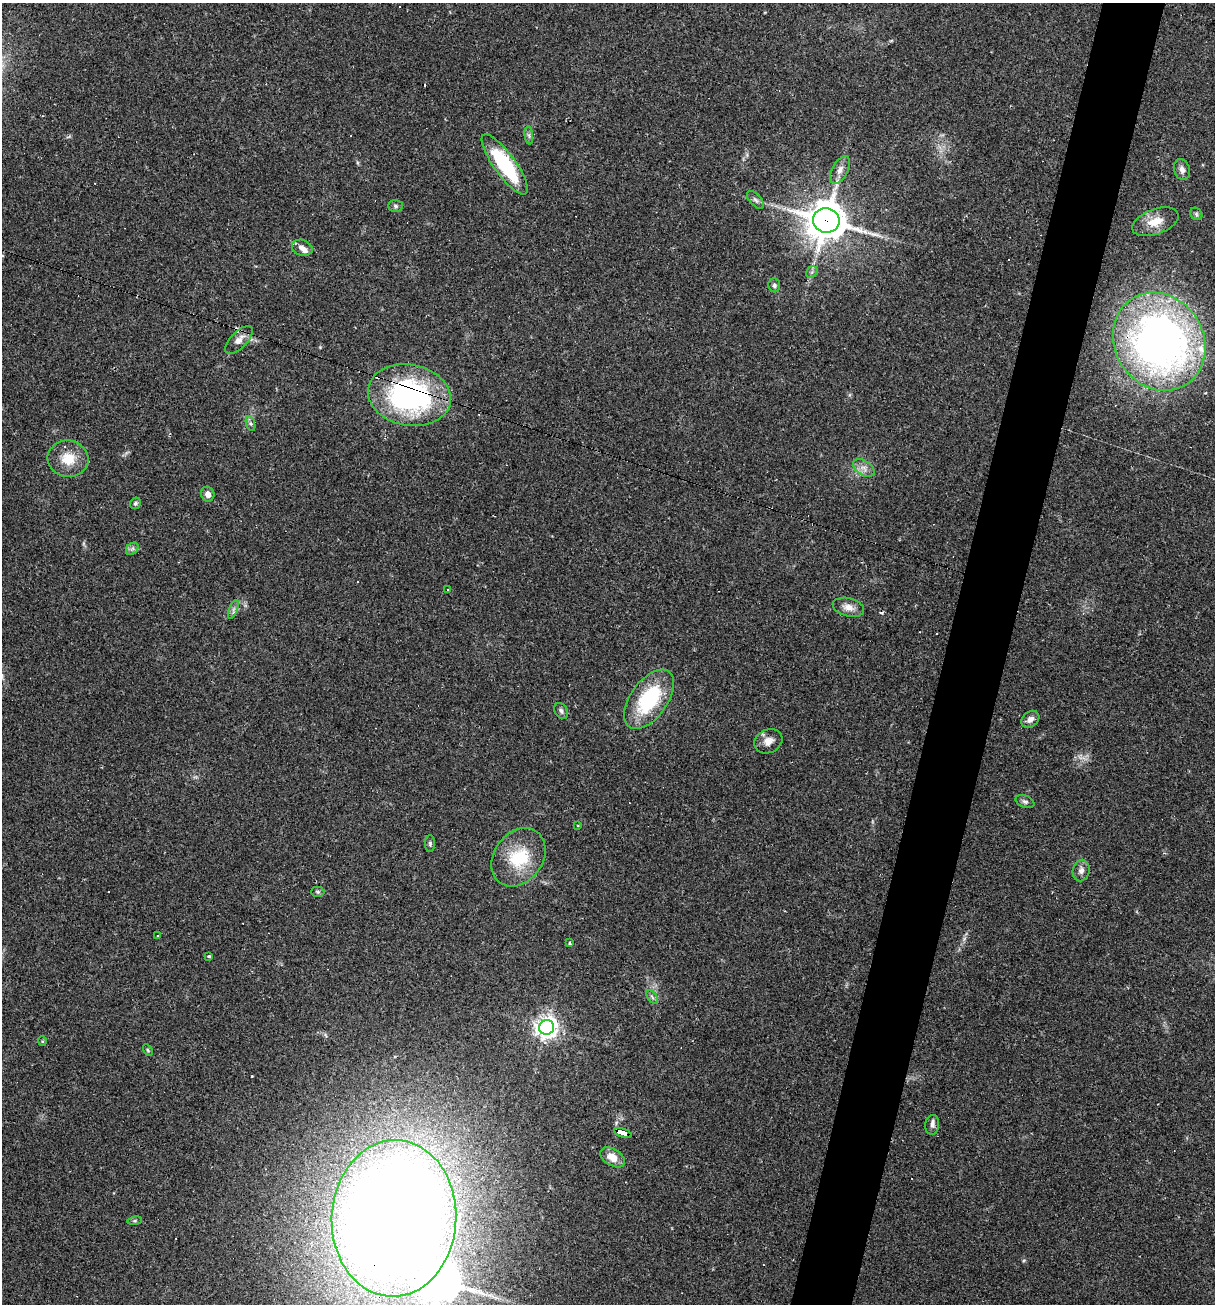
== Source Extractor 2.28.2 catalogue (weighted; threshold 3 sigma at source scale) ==
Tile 10 of 4 x 4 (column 2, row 3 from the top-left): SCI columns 1464-2676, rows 1303-2604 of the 5227 x 5208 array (HDU 1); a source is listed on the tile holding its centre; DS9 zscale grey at full resolution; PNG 1217 x 1306 px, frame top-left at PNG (2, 3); each listed source drawn as its Kron ellipse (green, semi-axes under 4 px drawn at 4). Shown black and unused: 5% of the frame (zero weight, under 2 of 3 exposures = <1% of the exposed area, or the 3 px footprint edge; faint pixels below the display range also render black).
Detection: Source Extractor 2.28.2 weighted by HDU 2 'WHT'; one run over the whole footprint, this tile lists its part. Background 0.0665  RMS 0.0055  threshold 0.0247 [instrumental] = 3 sigma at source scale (4.5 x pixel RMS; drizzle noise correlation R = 1.50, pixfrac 1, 0.05/0.05 arcsec/px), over >= 5 px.
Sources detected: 62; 1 inside a brighter object's white glare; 12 cosmic-ray / hot-pixel residue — neither listed nor drawn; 3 inside a brighter listed object's ellipse — not listed separately; the other 46 listed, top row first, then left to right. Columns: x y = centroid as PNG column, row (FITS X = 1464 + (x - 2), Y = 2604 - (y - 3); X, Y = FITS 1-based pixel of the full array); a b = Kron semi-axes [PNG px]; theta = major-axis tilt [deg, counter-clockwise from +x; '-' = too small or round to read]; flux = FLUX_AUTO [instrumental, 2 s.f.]
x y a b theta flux
529 135 9 4 -84 1.1
505 164 36 11 -54 44
1182 169 11 7 -74 2.8
840 170 15 8 62 3.8
755 200 11 5 -48 1.8
396 206 7 6 - 1.3
1196 214 7 5 -49 0.98
826 220 13 12 - 1500
1155 222 24 12 20 9.1
302 248 10 7 -19 3.2
812 272 6 5 - 1.1
774 285 7 6 - 1.5
239 340 18 8 45 4.3
1159 342 51 44 -58 320
409 395 42 30 -11 120
251 424 8 4 -71 1.1
68 459 20 18 -8 12
864 468 12 7 -32 3.3
208 494 7 6 - 2.7
135 503 6 5 - 1.2
132 549 7 5 44 1.3
447 590 3 2 - 0.55
848 607 16 9 -15 4.4
233 609 10 3 69 1.2
649 699 34 18 54 41
561 711 8 6 -60 1.5
1030 719 10 7 40 2.8
768 741 14 11 25 4.6
1025 802 10 6 -20 1.4
578 826 4 3 - 0.37
430 843 8 5 -89 1.2
518 857 31 24 53 25
1081 871 11 8 78 2.9
318 892 6 5 - 0.84
157 936 3 2 - 0.53
569 943 3 3 - 0.6
209 956 3 3 - 0.79
652 997 8 4 -53 1.2
547 1027 7 7 - 410
42 1041 5 4 - 0.64
148 1050 6 4 -60 0.72
932 1125 10 7 84 2.2
623 1133 9 4 -18 81
613 1157 13 8 -32 6.6
394 1218 78 62 87 1700
135 1221 7 3 8 0.74
Overlapping masked pixels (flux is a lower limit): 5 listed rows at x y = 826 220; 1159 342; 409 395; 623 1133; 394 1218
Isophote crosses this tile's border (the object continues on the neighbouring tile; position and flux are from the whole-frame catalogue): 1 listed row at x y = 394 1218